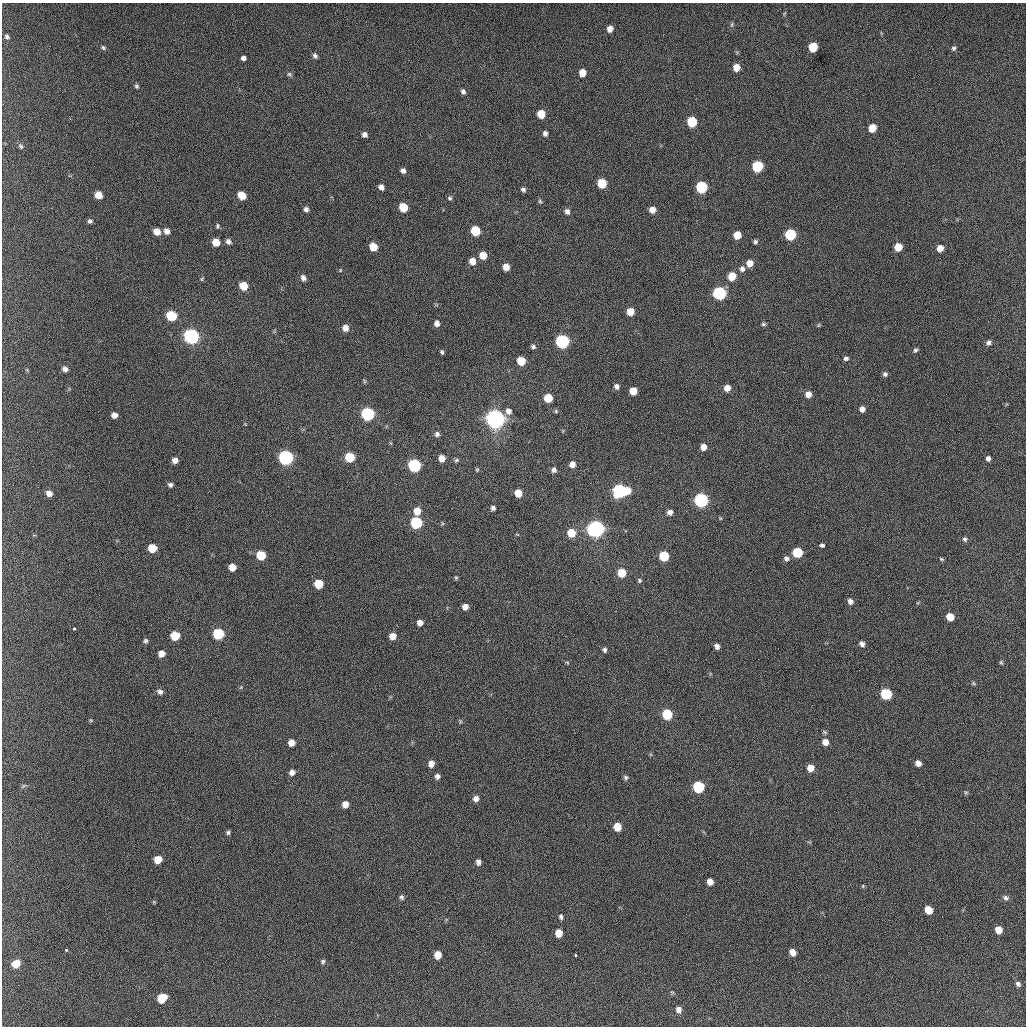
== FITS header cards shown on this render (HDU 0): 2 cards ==
NAXIS1  =                 1024 / length of data axis 1
NAXIS2  =                 1024 / length of data axis 2

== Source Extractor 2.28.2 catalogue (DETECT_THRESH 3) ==
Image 1024 x 1024 px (HDU 0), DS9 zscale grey, 1 PNG px = 1 image px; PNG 1028 x 1028 px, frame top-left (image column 1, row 1024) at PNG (2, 3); no overlay
Background 427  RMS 11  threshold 34.3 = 3 sigma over >= 5 px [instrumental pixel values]
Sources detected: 180; all 180 listed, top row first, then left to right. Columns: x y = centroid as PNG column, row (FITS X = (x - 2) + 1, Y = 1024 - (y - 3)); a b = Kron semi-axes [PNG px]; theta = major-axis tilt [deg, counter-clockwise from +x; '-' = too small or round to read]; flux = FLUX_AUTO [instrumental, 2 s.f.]
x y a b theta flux
732 24 8 4 64 1400
610 29 6 5 - 5300
7 37 6 5 - 2000
103 47 6 5 - 1400
813 47 6 6 - 27000
954 48 6 5 - 1600
315 56 7 5 -61 2200
243 58 3 3 - 24000
736 68 6 5 - 9700
582 73 6 5 - 9200
289 74 7 5 -16 1500
137 86 5 5 - 1400
463 92 6 5 - 2300
541 114 6 6 - 16000
692 122 7 6 - 40000
872 128 6 5 - 14000
545 133 6 5 - 2600
365 134 5 5 - 3400
21 146 8 5 -53 1600
757 166 7 6 - 63000
403 171 5 5 - 2900
602 183 6 6 - 26000
381 187 6 5 - 3500
701 187 7 6 - 76000
523 189 6 5 - 2200
98 195 6 5 - 11000
242 195 6 6 - 17000
450 198 6 6 - 1600
540 201 7 4 -54 1400
403 207 6 6 - 23000
306 209 6 5 - 2600
652 210 6 6 - 6200
567 212 7 6 - 3200
90 221 6 5 - 2000
218 226 6 5 - 1300
167 231 6 6 - 4500
475 231 6 6 - 32000
157 232 6 6 - 8100
737 235 6 5 - 13000
790 235 7 6 - 68000
216 242 6 6 - 12000
228 242 7 6 - 2900
755 242 5 4 - 1500
373 247 6 6 - 16000
898 247 6 6 - 13000
940 248 6 6 - 7600
483 255 6 6 - 12000
472 261 6 5 - 8200
750 263 6 6 - 7700
506 267 6 5 - 7800
742 269 7 6 - 2900
340 270 5 4 - 760
732 276 6 6 - 18000
303 278 7 6 - 3200
202 279 5 4 - 870
243 286 6 6 - 17000
719 293 7 6 - 140000
630 312 6 5 - 12000
171 316 7 6 - 41000
437 323 6 5 - 4100
763 324 6 4 -14 1300
819 325 6 4 88 830
345 328 6 6 - 5800
191 336 7 7 - 240000
562 342 7 6 - 170000
988 343 7 6 - 2500
533 347 6 5 - 1900
915 350 6 5 - 1600
442 352 5 3 - 1400
846 358 6 5 - 2000
521 361 6 6 - 20000
65 369 7 6 - 3100
885 374 6 6 - 1900
364 381 6 4 -61 930
616 386 6 5 - 2900
727 388 6 5 - 7200
633 391 6 6 - 13000
808 394 6 6 - 6000
548 398 6 6 - 20000
862 409 5 5 - 4300
508 411 8 7 - 4100
556 411 6 5 - 1100
368 414 7 7 - 140000
114 415 5 5 - 5200
495 419 7 7 - 740000
437 434 6 6 - 2600
703 447 6 6 - 6700
286 457 7 7 - 220000
350 457 6 6 - 33000
442 458 6 6 - 7100
988 459 5 4 - 2600
175 460 5 5 - 4600
456 460 7 5 5 1500
572 464 6 5 - 5500
414 465 7 6 - 130000
477 470 5 4 - 960
554 470 6 5 - 2800
170 485 5 4 - 2100
619 491 7 7 - 180000
627 491 6 5 - 12000
49 493 6 5 - 5400
518 493 6 6 - 13000
701 500 7 6 - 210000
493 508 5 5 - 2500
417 511 7 6 - 10000
670 512 6 6 - 3500
416 523 7 6 - 85000
596 529 7 7 - 440000
571 533 6 6 - 17000
965 539 6 5 - 1900
821 545 5 3 - 9100
152 548 6 6 - 19000
797 553 6 6 - 43000
261 555 6 6 - 24000
664 556 6 6 - 38000
786 558 7 6 - 2500
941 559 6 4 -27 1100
232 567 6 6 - 9200
621 573 6 6 - 21000
456 578 5 4 - 1000
639 580 5 5 - 1200
319 584 6 6 - 23000
850 601 6 6 - 3300
465 607 5 5 - 5100
950 617 6 6 - 14000
420 623 5 5 - 4400
74 629 3 3 - 2100
218 634 7 6 - 55000
175 636 6 6 - 22000
393 636 6 6 - 7400
145 641 6 5 - 1600
862 644 6 5 - 3100
717 646 5 4 - 3000
604 650 5 4 - 1800
161 653 6 5 - 5900
567 662 6 3 -19 900
1001 662 5 4 - 1000
973 683 6 5 - 1000
241 687 5 4 - 850
160 692 7 6 - 2500
886 694 7 6 - 61000
667 714 7 6 - 44000
91 720 5 4 - 840
460 722 7 4 -90 870
825 742 8 7 - 5900
291 743 6 6 - 6900
918 763 6 5 - 4200
431 764 6 5 - 5200
810 768 6 6 - 8500
292 772 6 6 - 3400
437 776 6 5 - 2900
626 777 5 5 - 1500
23 786 8 4 36 1200
698 787 7 6 - 69000
966 792 5 5 - 1000
476 799 7 6 - 3900
345 804 6 6 - 6900
617 827 6 6 - 14000
228 832 5 5 - 1600
158 859 6 6 - 14000
478 862 6 5 - 2800
710 882 6 5 - 6300
863 886 5 4 - 920
401 897 6 5 - 1700
1006 898 7 6 - 2300
154 902 5 4 - 800
928 910 6 5 - 15000
561 917 6 4 -81 1700
998 929 6 5 - 9600
559 933 6 6 - 10000
66 950 3 3 - 2400
793 952 6 5 - 6400
438 955 6 6 - 12000
575 955 3 3 - 1400
323 961 5 5 - 1400
16 963 6 6 - 16000
1018 984 6 5 - 2300
672 992 5 4 - 860
162 998 7 6 - 24000
679 1010 6 5 - 4100